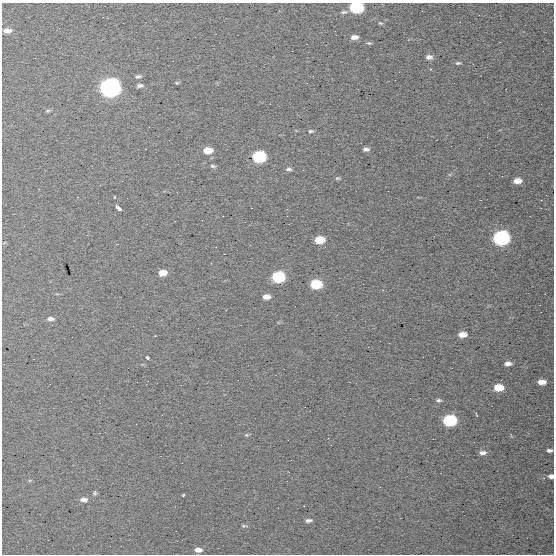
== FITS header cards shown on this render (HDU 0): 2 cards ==
NAXIS1  =                 552
NAXIS2  =                 552

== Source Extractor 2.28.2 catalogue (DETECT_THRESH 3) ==
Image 552 x 552 px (HDU 0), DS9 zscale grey, 1 PNG px = 1 image px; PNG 556 x 556 px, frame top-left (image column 1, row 552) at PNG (2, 3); no overlay
Background 894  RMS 34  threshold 103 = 3 sigma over >= 5 px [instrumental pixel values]
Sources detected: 50; all 50 listed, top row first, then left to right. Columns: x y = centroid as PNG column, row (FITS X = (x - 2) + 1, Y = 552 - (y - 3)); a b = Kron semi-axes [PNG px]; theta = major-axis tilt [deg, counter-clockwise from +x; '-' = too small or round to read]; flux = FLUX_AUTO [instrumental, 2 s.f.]
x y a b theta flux
357 7 8 6 2 3.8e+05
344 12 8 4 -5 4.6e+03
380 23 7 4 -25 3.2e+03
7 31 8 5 1 1.8e+04
354 37 7 4 4 1.4e+04
369 43 8 4 -1 3.7e+03
429 57 7 5 2 1.1e+04
458 63 7 4 5 4.5e+03
138 76 8 5 17 5.4e+03
177 83 5 4 - 2.7e+03
140 86 8 4 7 7.2e+03
110 88 9 9 - 2.3e+06
48 111 7 4 22 3.7e+03
311 131 6 4 2 4.0e+03
366 149 6 4 -5 7.5e+03
208 150 8 5 4 3.7e+04
259 157 8 6 3 3.7e+05
213 166 6 4 -3 4.2e+03
288 169 7 4 -2 5.7e+03
338 178 7 4 2 3.5e+03
517 181 7 5 5 2.4e+04
115 197 3 2 - 1.8e+03
118 208 6 3 -46 1.1e+04
501 238 9 6 4 9.0e+05
319 240 7 5 3 6.4e+04
118 244 3 2 - 2.4e+03
225 254 2 2 - 1.3e+03
163 273 7 5 4 3.2e+04
278 277 8 6 3 2.5e+05
316 284 8 6 2 1.6e+05
266 297 7 5 3 1.7e+04
50 319 8 4 -3 8.8e+03
462 334 7 5 3 2.8e+04
148 358 4 3 - 4.7e+03
508 364 7 4 4 1.1e+04
541 382 7 4 -1 2.3e+04
499 387 7 5 2 5.5e+04
439 400 7 5 -5 5.0e+03
476 415 5 2 - 1.9e+03
450 420 8 6 3 3.4e+05
246 435 6 5 - 3.2e+03
549 450 5 3 - 6.5e+03
482 453 8 5 3 1.1e+04
551 476 5 4 - 9.1e+03
95 493 6 5 - 4.1e+03
183 495 4 3 - 2.3e+03
84 500 9 5 -1 1.1e+04
308 520 7 4 7 7.5e+03
244 526 9 4 -5 3.7e+03
198 550 7 5 -2 1.4e+04
At the frame edge (FLAGS 8, measured only in part): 2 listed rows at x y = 357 7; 551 476